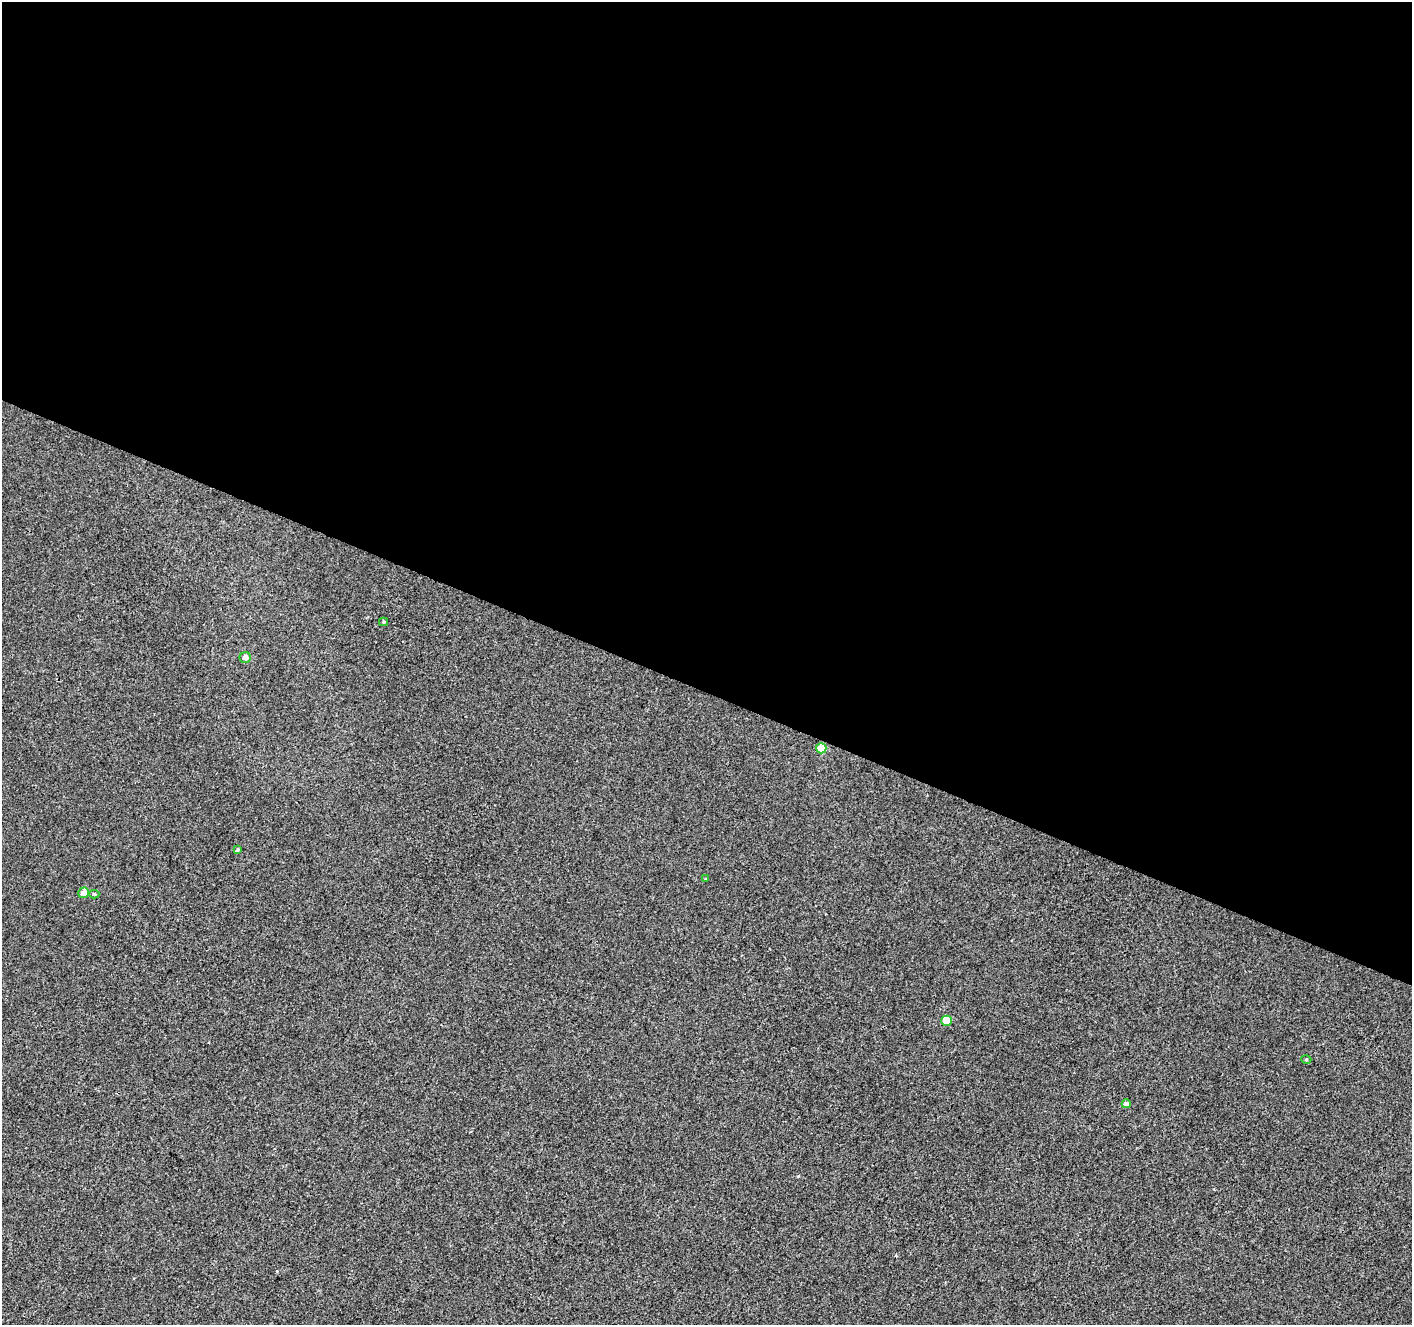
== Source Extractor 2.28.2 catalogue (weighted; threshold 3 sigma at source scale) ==
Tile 3 of 4 x 4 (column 3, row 1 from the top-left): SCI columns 2825-4234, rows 4179-5501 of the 5656 x 5772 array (HDU 1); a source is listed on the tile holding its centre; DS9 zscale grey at full resolution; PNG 1414 x 1327 px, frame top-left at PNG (2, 2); each listed source drawn as its Kron ellipse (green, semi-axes under 4 px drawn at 4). Shown black and unused: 52% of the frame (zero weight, under 3 of 4 exposures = <1% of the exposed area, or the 3 px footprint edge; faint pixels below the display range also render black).
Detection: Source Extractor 2.28.2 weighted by HDU 2 'WHT'; one run over the whole footprint, this tile lists its part. Background -1.68e-04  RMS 0.0032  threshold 0.0146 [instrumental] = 3 sigma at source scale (4.5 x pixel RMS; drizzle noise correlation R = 1.50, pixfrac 1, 0.0396/0.0396 arcsec/px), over >= 5 px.
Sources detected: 11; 1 cosmic-ray / hot-pixel residue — neither listed nor drawn; the other 10 listed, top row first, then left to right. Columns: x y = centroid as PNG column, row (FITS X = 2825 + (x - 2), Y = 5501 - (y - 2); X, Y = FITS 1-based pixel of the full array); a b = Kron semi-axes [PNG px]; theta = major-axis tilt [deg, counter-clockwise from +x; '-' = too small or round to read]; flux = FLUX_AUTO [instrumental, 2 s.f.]
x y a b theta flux
383 622 4 4 - 0.41
245 658 5 5 - 1.7
821 748 5 5 - 7.7
238 850 3 3 - 0.44
706 879 4 3 - 0.35
84 893 5 5 - 2.7
94 894 5 4 - 0.46
946 1021 5 5 - 7.2
1306 1059 5 3 - 0.29
1126 1104 4 4 - 1.4
Unlisted compact peaks at least as high as the median listed source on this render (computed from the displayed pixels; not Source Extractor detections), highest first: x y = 798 1176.